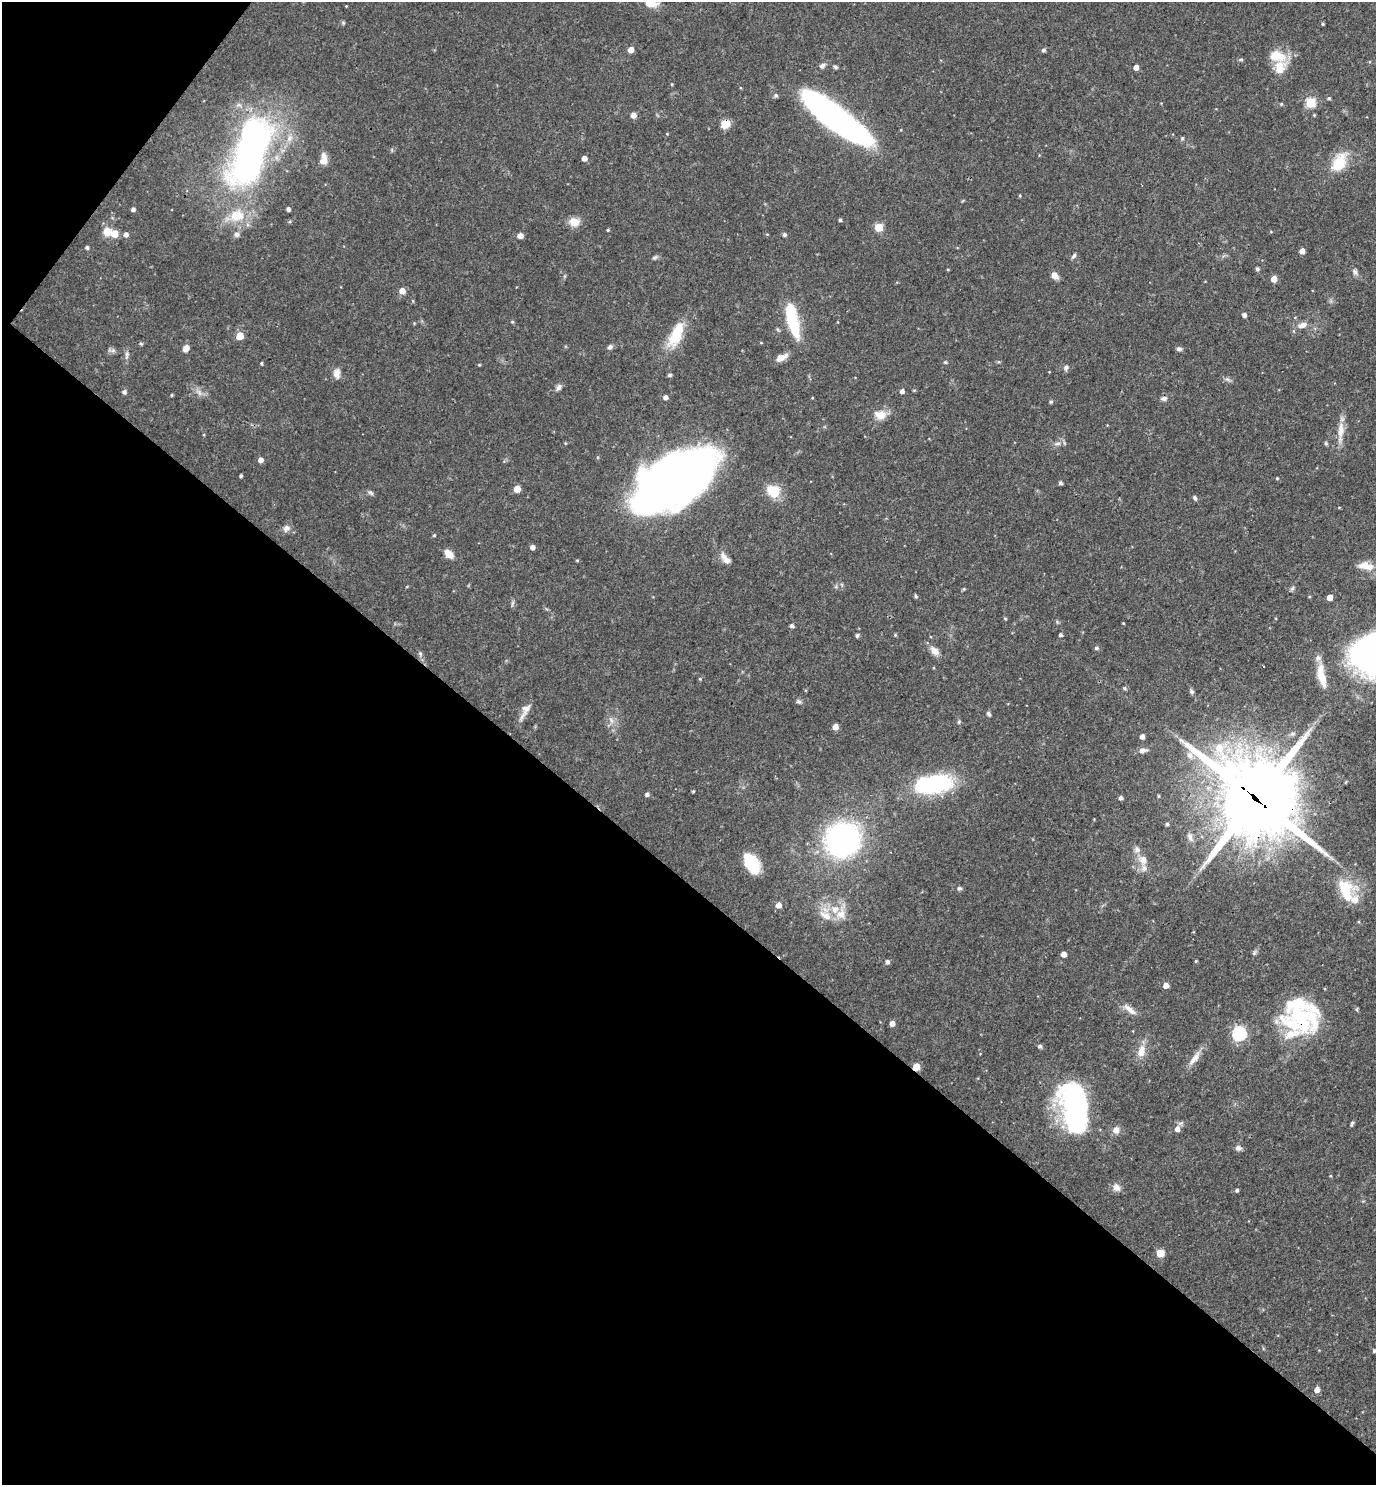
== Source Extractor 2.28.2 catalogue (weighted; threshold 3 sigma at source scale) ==
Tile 9 of 4 x 4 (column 1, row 3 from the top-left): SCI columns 149-1522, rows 1484-2966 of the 5935 x 5931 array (HDU 1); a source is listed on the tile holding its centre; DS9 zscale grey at full resolution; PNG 1378 x 1487 px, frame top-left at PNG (2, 2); no overlay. Shown black and unused: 42% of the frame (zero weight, under 3 of 4 exposures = <1% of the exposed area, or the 3 px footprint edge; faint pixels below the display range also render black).
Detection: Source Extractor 2.28.2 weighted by HDU 2 'WHT'; one run over the whole footprint, this tile lists its part. Background 0.055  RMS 0.0032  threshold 0.0145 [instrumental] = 3 sigma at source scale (4.5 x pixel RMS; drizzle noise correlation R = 1.50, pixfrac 1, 0.05/0.05 arcsec/px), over >= 5 px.
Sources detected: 179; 1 too faint to see at this stretch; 3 inside a brighter object's white glare — not listed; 13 inside a brighter listed object's ellipse — not listed separately; the other 162 listed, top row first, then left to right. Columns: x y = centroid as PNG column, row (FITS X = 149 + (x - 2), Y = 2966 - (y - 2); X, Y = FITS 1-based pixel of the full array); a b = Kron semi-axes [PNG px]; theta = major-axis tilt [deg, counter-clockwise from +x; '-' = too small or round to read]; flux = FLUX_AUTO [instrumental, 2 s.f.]
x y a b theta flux
651 4 19 8 -5 3
343 23 5 5 - 0.44
1323 24 3 3 - 0.41
631 50 4 4 - 3.1
1043 50 5 4 - 0.7
1277 56 29 16 -40 7.7
1241 60 7 3 9 0.42
822 66 8 6 32 1.1
836 67 6 5 - 0.58
1136 67 4 4 - 2.1
672 84 3 3 - 0.32
776 96 6 5 - 0.59
1329 98 4 4 - 0.54
1310 103 5 5 - 20
1281 104 4 4 - 0.37
633 115 5 5 - 2.4
836 118 74 18 -37 120
725 124 11 9 35 3.5
667 134 4 4 - 0.27
289 138 10 8 66 2.2
1182 138 5 4 - 0.55
250 151 76 31 72 140
584 158 4 4 - 2.1
324 160 11 9 48 2.6
1339 162 29 16 58 8.7
1020 196 4 3 - 0.34
133 209 4 4 - 1.1
288 209 4 3 - 1
840 220 4 3 - 0.51
574 222 13 11 -16 3.2
878 227 5 5 - 11
608 230 4 3 - 0.37
107 232 11 9 -88 3.5
114 234 5 5 - 6.7
126 234 5 5 - 1.2
237 234 7 7 - 1.2
784 235 4 4 - 0.8
520 236 5 5 - 1.9
87 247 4 4 - 0.68
1302 251 4 4 - 2.3
1074 256 8 4 52 0.77
655 257 8 5 30 0.68
1257 269 5 4 - 0.7
1355 272 10 6 -47 1
1054 275 7 6 - 2.6
1274 279 5 4 - 3.8
402 291 5 5 - 2.7
1244 315 4 4 - 1.1
791 321 33 11 -68 17
512 322 4 4 - 0.36
1302 325 12 8 22 2
778 329 5 4 - 0.52
676 334 36 14 65 11
239 336 5 5 - 6
761 343 5 3 - 0.25
141 344 6 4 -2 0.39
610 347 7 6 - 0.92
186 348 6 5 - 3.2
1179 349 7 5 -1 0.85
113 350 6 6 - 0.83
127 355 13 5 80 1.1
781 357 15 7 29 2.5
945 362 5 4 - 0.39
261 363 4 3 - 0.48
479 365 5 3 - 0.3
1066 368 7 6 - 0.89
337 373 13 8 -87 2.1
670 375 5 4 - 0.56
1227 379 7 5 -42 0.75
559 387 10 6 57 1.1
902 391 4 4 - 1.3
124 392 5 5 - 0.9
172 395 3 3 - 0.36
665 397 4 4 - 1.5
1164 398 10 6 8 1.1
1051 402 5 4 - 0.45
880 415 17 12 -7 4
1341 431 31 8 86 4.2
1326 443 6 4 73 0.41
1057 444 9 7 10 1.3
260 460 5 4 - 1.9
241 476 3 3 - 0.54
677 476 75 38 38 250
1277 478 4 4 - 0.34
1060 483 4 4 - 0.76
517 489 5 5 - 5.2
774 492 10 9 - 11
371 493 8 5 -31 0.72
1195 498 6 4 -62 0.64
1339 507 4 3 - 0.25
286 528 10 8 51 1.5
434 535 4 4 - 0.41
532 547 4 4 - 1.6
449 554 12 7 -45 3.1
725 559 17 7 -52 2.5
1366 566 21 9 -11 4.5
407 586 5 3 - 0.3
1292 588 7 5 45 0.62
964 589 4 4 - 0.37
916 596 6 4 -62 0.51
1329 597 4 4 - 3.2
512 603 9 3 69 0.5
1005 618 4 4 - 0.35
1123 623 4 3 - 0.27
792 626 4 4 - 0.98
857 635 5 5 - 0.56
895 635 5 4 - 0.35
1060 635 4 4 - 0.73
1096 648 6 5 - 0.59
934 651 11 7 -43 2.7
420 654 6 5 - 0.7
1322 676 29 9 -78 6.1
700 679 4 4 - 0.37
1124 688 5 5 - 0.58
1191 691 6 5 - 0.76
799 702 8 6 -34 0.71
526 709 17 11 57 2.7
989 714 7 5 -59 0.69
611 721 9 4 -81 1.1
959 722 5 4 - 0.49
835 727 5 5 - 2.5
1142 736 4 4 - 1.6
1143 750 12 6 10 1.5
933 784 44 20 9 32
693 791 3 3 - 0.35
647 794 4 4 - 1
1158 796 4 3 - 0.36
1120 798 4 4 - 0.9
1256 798 33 27 -44 3000
1167 824 4 4 - 0.67
1190 837 13 7 -68 1.6
842 840 22 21 - 110
1143 860 13 11 -76 3.3
752 864 20 11 -59 14
959 888 6 6 - 0.75
1346 891 29 20 -74 12
778 905 5 5 - 2.7
834 909 12 12 - 5
1254 953 6 5 - 0.57
1064 954 4 4 - 2.3
1196 961 3 3 - 0.35
887 962 5 5 - 0.96
1166 985 5 5 - 2.2
1357 1009 6 3 72 0.36
1130 1010 21 7 -40 2.5
1301 1018 51 29 -32 25
892 1023 5 4 - 2.1
1239 1034 6 6 - 48
1040 1046 6 5 - 0.69
1141 1051 18 10 74 3.7
1194 1058 23 8 53 3.2
916 1067 5 5 - 7.2
1078 1103 45 25 -73 67
1352 1124 6 3 71 0.55
1177 1129 6 5 - 1.9
1116 1130 9 8 - 2
1238 1148 9 7 -10 1.1
1116 1187 10 8 -46 2.1
1237 1190 4 4 - 0.66
1160 1253 5 5 - 9.6
1374 1351 4 3 - 0.52
1317 1390 5 5 - 2.1
Overlapping masked pixels (flux is a lower limit): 4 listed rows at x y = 725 124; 1256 798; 1301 1018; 916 1067
Isophote crosses this tile's border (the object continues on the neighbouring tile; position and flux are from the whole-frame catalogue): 1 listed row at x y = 651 4